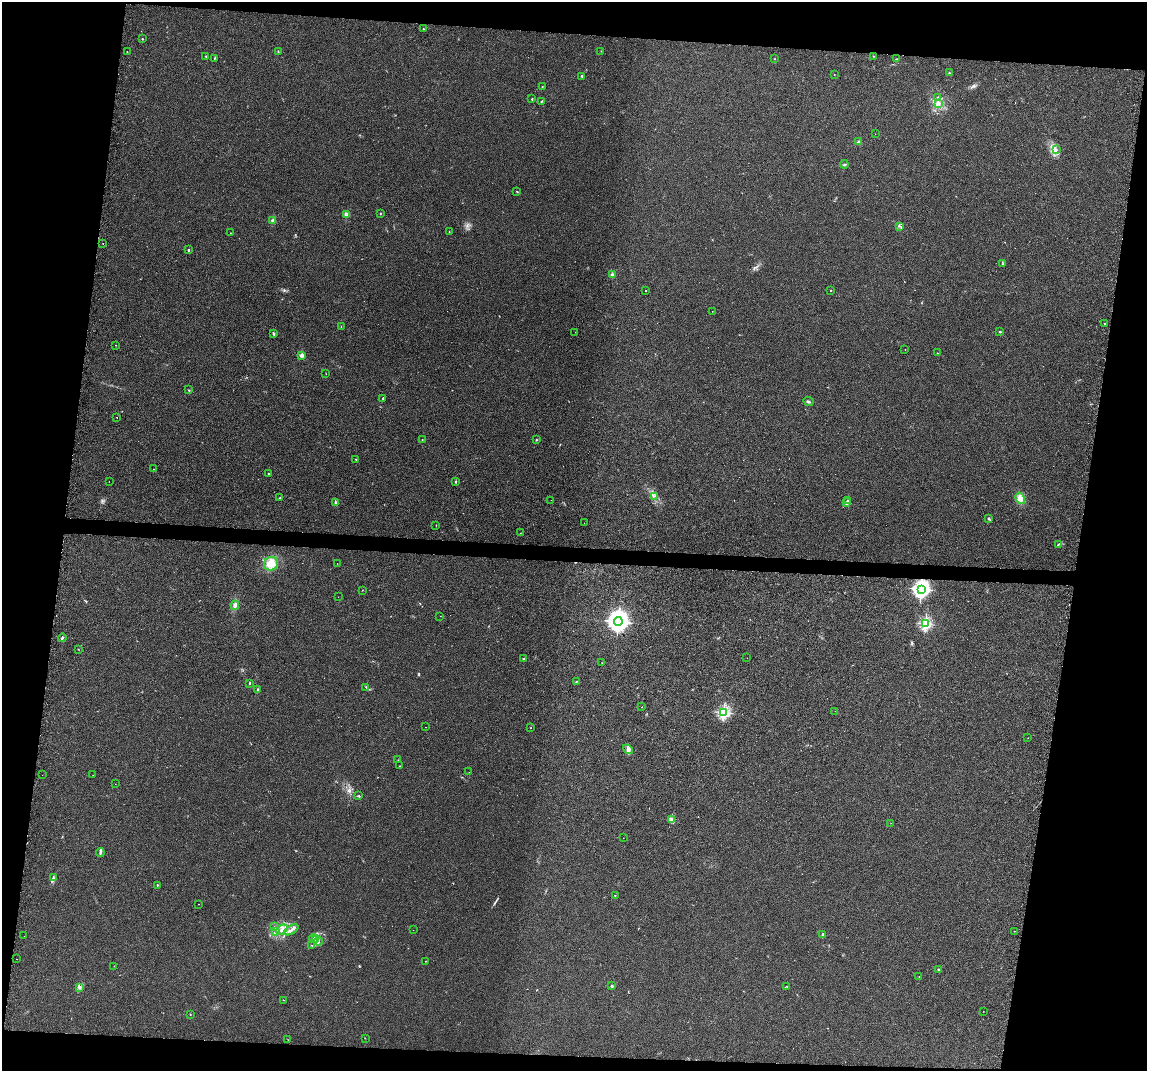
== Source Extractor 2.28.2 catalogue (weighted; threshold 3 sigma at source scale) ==
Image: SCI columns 38-4617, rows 225-4499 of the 4651 x 4613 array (HDU 1 of 3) = the unmasked area's bounding box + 8 px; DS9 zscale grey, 4 x 4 block average (1 PNG px = mean of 4 x 4 image px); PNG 1149 x 1073 px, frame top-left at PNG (2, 2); each listed source drawn as its Kron ellipse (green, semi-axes under 4 px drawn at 4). Shown black and unused: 17% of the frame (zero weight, under 2 of 3 exposures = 2% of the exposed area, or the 3 px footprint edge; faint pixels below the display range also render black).
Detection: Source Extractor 2.28.2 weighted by HDU 2 'WHT'. Background 0.029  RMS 0.0075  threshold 0.0335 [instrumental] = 3 sigma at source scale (4.5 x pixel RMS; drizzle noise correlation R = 1.50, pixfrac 1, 0.05/0.05 arcsec/px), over >= 5 px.
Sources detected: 149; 1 too faint to see at this stretch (4 x 4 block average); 5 cosmic-ray / hot-pixel residue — neither listed nor drawn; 4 coinciding with a brighter row at this scale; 5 inside a brighter listed object's ellipse — not listed separately; the other 134 listed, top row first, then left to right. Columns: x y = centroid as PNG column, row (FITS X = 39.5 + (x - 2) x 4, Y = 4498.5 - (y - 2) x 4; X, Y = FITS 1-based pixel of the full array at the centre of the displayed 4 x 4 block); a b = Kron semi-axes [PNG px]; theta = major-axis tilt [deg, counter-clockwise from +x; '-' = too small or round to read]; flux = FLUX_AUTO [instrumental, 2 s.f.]
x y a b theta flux
423 29 2 2 - 2.9
142 39 2 2 - 6.2
601 51 2 2 - 1.4
127 52 2 2 - 2.2
278 52 2 2 - 1.9
206 56 2 2 - 5.4
873 56 2 2 - 1.9
215 58 3 2 - 2.8
775 59 2 2 - 1.7
897 59 2 2 - 2
949 73 2 2 - 5.8
834 75 2 2 - 0.87
582 76 2 2 - 15
542 87 2 2 - 1.5
938 97 2 2 - 2.2
532 99 3 2 - 2.8
541 101 3 2 - 3.4
938 103 2 2 - 2.1
875 134 2 2 - 1.1
859 142 2 2 - 67
1056 150 4 2 - 4.3
844 164 4 2 - 5
517 191 3 2 - 2.9
380 213 2 2 - 2.3
346 214 2 2 - 89
273 221 2 2 - 63
900 226 2 2 - 2.7
449 232 2 2 - 1.4
230 233 2 2 - 0.93
103 243 2 2 - 2.8
188 250 2 2 - 11
1003 263 2 2 - 2.7
612 275 2 2 - 91
646 291 2 2 - 3.8
831 291 2 2 - 5.9
712 311 2 2 - 1.4
1104 323 2 2 - 1.8
341 326 2 2 - 1.2
575 332 2 2 - 0.98
1000 332 2 2 - 4.3
273 334 3 2 - 4.1
116 345 2 2 - 12
905 349 2 2 - 1.2
938 353 2 2 - 1.1
302 355 2 2 - 80
326 374 2 2 - 1.1
188 390 2 2 - 1.6
383 398 2 2 - 4.5
808 401 5 2 - 6.9
117 417 2 2 - 4.3
422 440 2 2 - 1.7
536 440 2 2 - 2.8
356 459 2 2 - 2.5
153 469 2 2 - 1.2
268 473 2 2 - 3
109 481 2 2 - 2.3
456 482 2 2 - 5.6
655 496 2 2 - 1.4
279 498 2 2 - 2.5
1020 498 6 4 -61 29
551 500 2 2 - 1.1
847 501 2 2 - 7.5
335 502 3 2 - 3.3
847 503 2 2 - 57
989 519 3 2 - 3.5
584 523 2 2 - 1.6
436 525 2 2 - 1.4
520 533 2 2 - 0.76
1058 544 2 2 - 3
337 563 2 2 - 0.61
271 564 7 6 - 57
921 589 3 3 - 1900
362 590 2 2 - 1.3
338 597 2 2 - 0.77
235 605 5 3 - 14
440 616 2 2 - 0.8
618 621 4 4 - 4600
925 624 2 2 - 710
62 638 4 2 - 4.4
78 649 2 2 - 1.3
747 658 2 2 - 0.89
523 659 2 2 - 6.9
602 663 2 2 - 1.2
576 681 3 2 - 2.9
250 683 2 2 - 3.9
366 687 2 2 - 2.8
257 690 3 2 - 3.4
641 707 2 2 - 6.6
835 711 2 2 - 0.61
724 712 2 2 - 760
426 727 2 2 - 1.6
531 728 2 2 - 1.3
1028 738 2 2 - 0.93
628 749 5 3 - 13
398 760 2 2 - 1
400 766 2 2 - 1.8
469 772 2 2 - 0.58
42 775 2 2 - 1.1
93 775 2 2 - 1.1
115 784 2 2 - 0.78
358 796 3 2 - 4.1
672 819 4 3 - 9.6
891 823 2 2 - 0.9
623 838 2 2 - 0.98
100 853 4 2 - 6.8
53 878 3 2 - 5.6
157 885 2 2 - 8.2
615 895 2 2 - 3.6
198 904 2 2 - 0.72
275 927 2 2 - 3.3
282 930 6 4 39 20
291 930 8 3 31 15
413 930 2 2 - 0.53
1015 931 2 2 - 2.1
276 932 2 2 - 3.2
823 935 3 2 - 4.5
24 936 2 2 - 2
314 938 4 2 - 4.1
316 939 2 2 - 4.1
318 941 4 2 - 6.4
312 945 3 2 - 3
16 959 2 2 - 1.1
425 961 2 2 - 4.8
114 966 2 2 - 0.88
939 970 2 2 - 19
919 977 2 2 - 1
612 986 2 2 - 27
787 986 2 2 - 1.7
79 987 4 3 - 8.3
284 1000 2 2 - 1.4
983 1011 2 2 - 0.9
190 1014 2 2 - 1.2
365 1038 2 2 - 1.5
288 1040 2 2 - 0.93
Overlapping masked pixels (flux is a lower limit): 1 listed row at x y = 921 589
Diffuse or blended objects may show on this block-average render without a row.